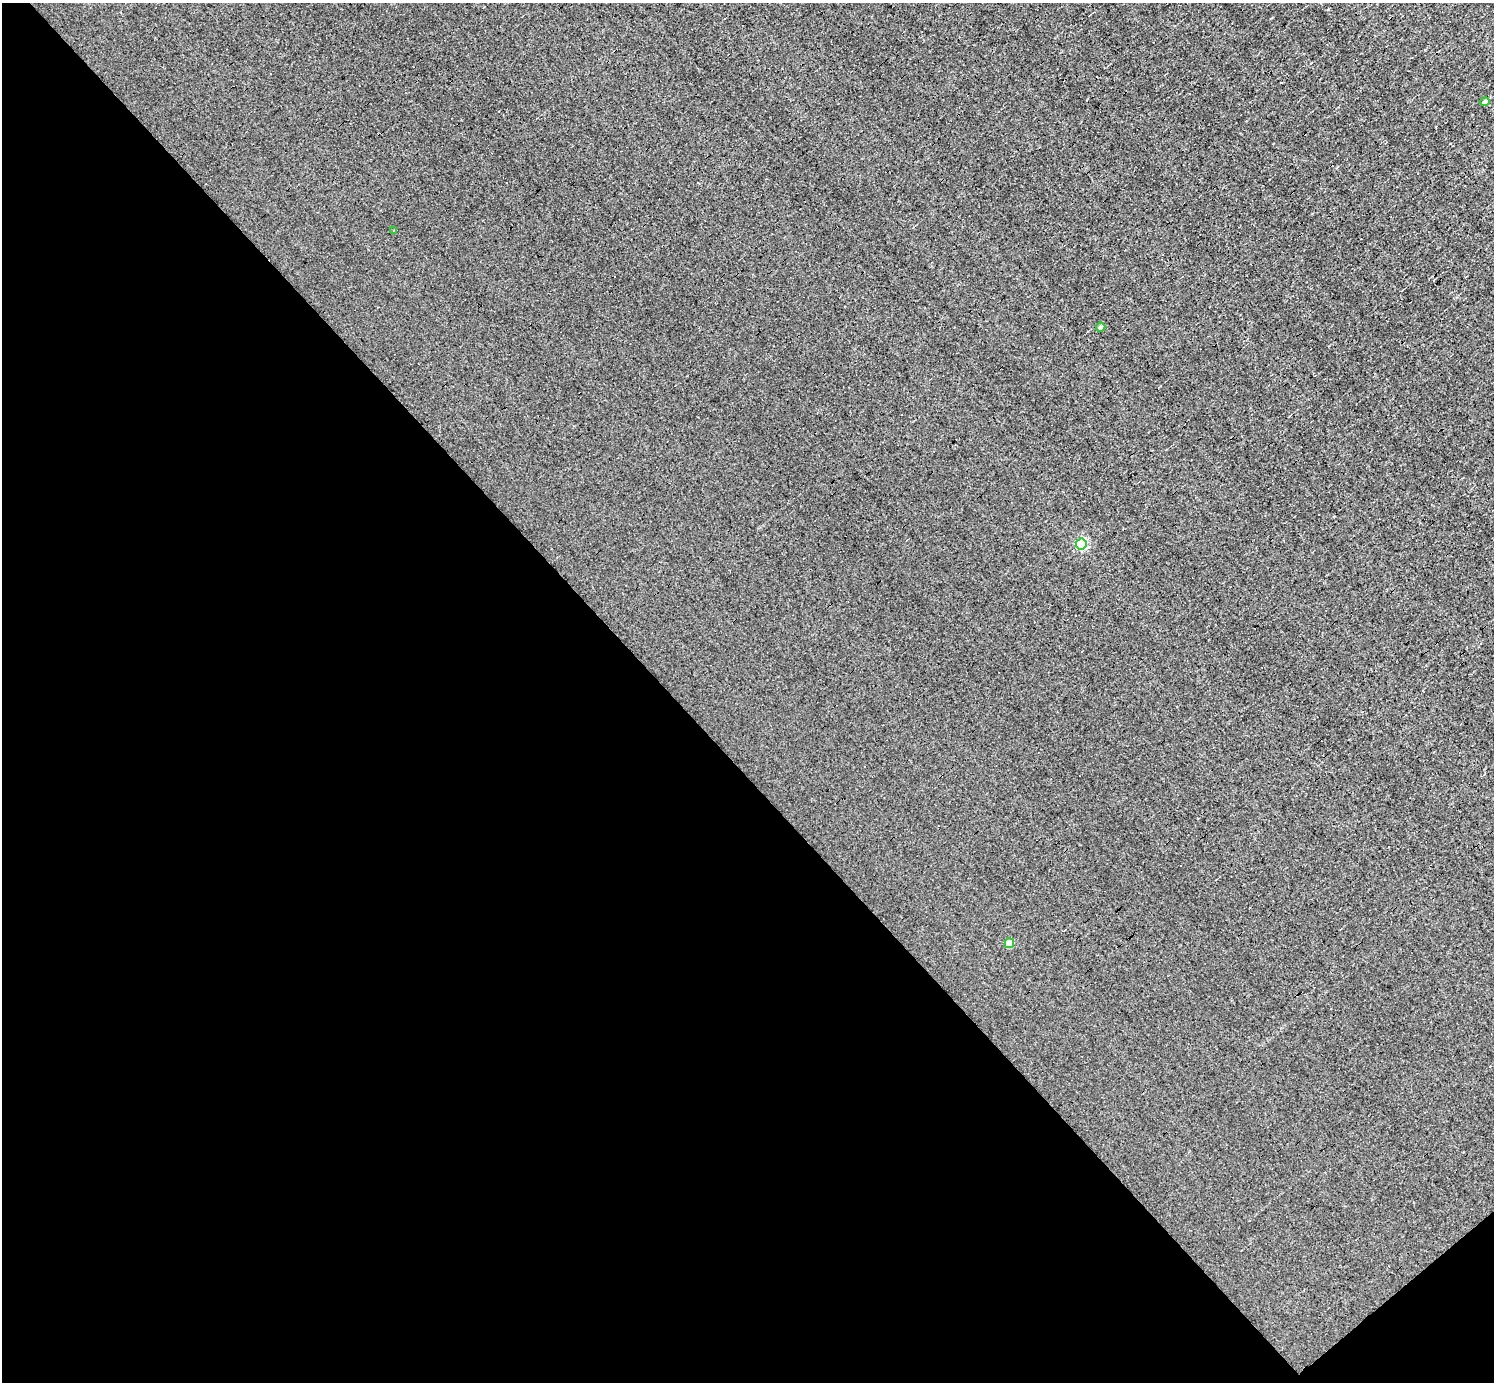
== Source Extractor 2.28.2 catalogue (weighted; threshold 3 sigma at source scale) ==
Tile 14 of 4 x 4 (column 2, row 4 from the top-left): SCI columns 1493-2984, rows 152-1531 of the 5967 x 5966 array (HDU 1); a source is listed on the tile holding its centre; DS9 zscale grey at full resolution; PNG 1496 x 1384 px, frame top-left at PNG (2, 3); each listed source drawn as its Kron ellipse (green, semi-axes under 4 px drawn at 4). Shown black and unused: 46% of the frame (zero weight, under 3 of 4 exposures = <1% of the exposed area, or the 3 px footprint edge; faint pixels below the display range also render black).
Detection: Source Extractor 2.28.2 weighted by HDU 2 'WHT'; one run over the whole footprint, this tile lists its part. Background -0.00396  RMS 0.036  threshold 0.163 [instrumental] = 3 sigma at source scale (4.5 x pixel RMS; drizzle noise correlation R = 1.50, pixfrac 1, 0.05/0.05 arcsec/px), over >= 5 px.
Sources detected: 7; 2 cosmic-ray / hot-pixel residue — neither listed nor drawn; the other 5 listed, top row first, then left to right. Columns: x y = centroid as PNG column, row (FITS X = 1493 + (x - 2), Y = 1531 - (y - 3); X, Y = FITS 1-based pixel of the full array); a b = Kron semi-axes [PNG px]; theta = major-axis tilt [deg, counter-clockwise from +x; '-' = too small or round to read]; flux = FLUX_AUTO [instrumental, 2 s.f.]
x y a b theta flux
1485 102 5 4 - 9.5
394 230 3 3 - 2.8
1101 327 5 4 - 23
1081 544 5 5 - 370
1009 943 5 5 - 82